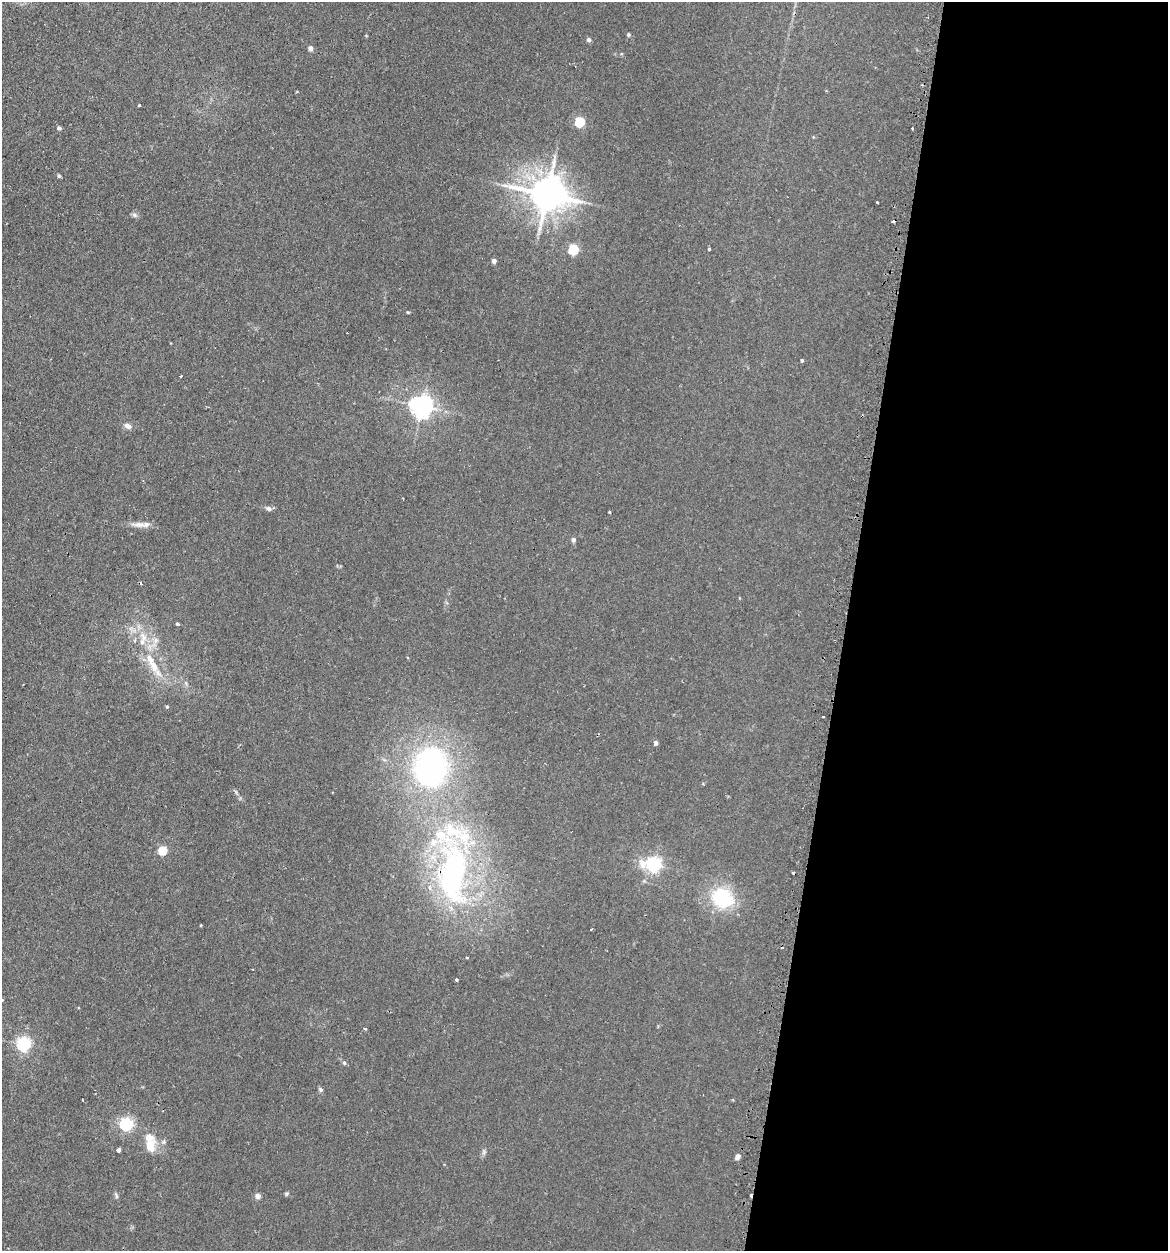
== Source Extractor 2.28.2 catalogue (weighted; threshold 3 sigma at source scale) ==
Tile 12 of 4 x 4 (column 4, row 3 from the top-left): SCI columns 3675-4840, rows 1454-2702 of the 5198 x 5223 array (HDU 1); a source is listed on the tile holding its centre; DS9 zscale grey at full resolution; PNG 1170 x 1253 px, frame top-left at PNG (2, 2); no overlay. Shown black and unused: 28% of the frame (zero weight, under 2 of 3 exposures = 3% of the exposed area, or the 3 px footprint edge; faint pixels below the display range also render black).
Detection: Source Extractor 2.28.2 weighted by HDU 2 'WHT'; one run over the whole footprint, this tile lists its part. Background 0.0425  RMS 0.0057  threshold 0.0255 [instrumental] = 3 sigma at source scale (4.5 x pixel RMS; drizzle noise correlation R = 1.50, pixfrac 1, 0.05/0.05 arcsec/px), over >= 5 px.
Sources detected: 63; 6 cosmic-ray / hot-pixel residue — not listed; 6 inside a brighter listed object's ellipse — not listed separately; the other 51 listed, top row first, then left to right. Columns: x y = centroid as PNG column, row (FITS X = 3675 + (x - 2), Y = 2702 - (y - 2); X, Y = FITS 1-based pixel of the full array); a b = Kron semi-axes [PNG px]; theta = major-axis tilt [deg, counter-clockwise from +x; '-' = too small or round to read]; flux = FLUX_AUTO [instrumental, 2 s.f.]
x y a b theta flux
628 34 4 4 - 0.88
589 40 5 4 - 1.8
310 48 6 6 - 1.5
139 105 3 3 - 0.49
580 122 5 5 - 38
59 128 5 4 - 1.4
912 128 3 3 - 0.9
59 176 5 4 - 0.85
547 194 11 10 - 1400
877 202 3 2 - 0.64
134 215 8 6 -22 1.3
573 249 5 5 - 48
709 249 4 4 - 0.52
494 261 4 4 - 2.9
408 312 4 3 - 0.5
802 360 4 3 - 0.83
180 376 3 3 - 1.5
422 406 7 7 - 420
128 426 9 6 -25 2.6
268 508 8 6 -32 1.6
609 512 3 2 - 0.46
139 525 22 7 -1 4.4
573 540 6 5 - 1.5
177 624 4 3 - 3
156 640 9 6 72 2.3
142 642 9 8 - 3.5
154 666 18 10 -69 8
167 707 5 4 - 0.67
823 717 3 2 - 0.62
656 743 5 4 - 2
431 767 38 30 84 130
163 850 5 5 - 27
653 864 6 6 - 160
453 872 68 29 89 140
722 898 30 26 -29 32
201 925 4 3 - 0.41
591 929 3 2 - 0.53
467 957 4 2 - 0.54
457 980 4 3 - 2
365 1029 4 3 - 0.7
23 1044 6 6 - 120
344 1063 5 4 - 0.88
321 1090 6 6 - 1
126 1124 6 5 - 100
150 1146 15 10 81 9.8
118 1150 4 3 - 3.5
484 1153 9 3 85 1.1
738 1157 4 4 - 4.7
287 1194 6 5 - 0.81
116 1196 10 3 -68 1
258 1196 8 7 - 1.8
Overlapping masked pixels (flux is a lower limit): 1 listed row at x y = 453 872